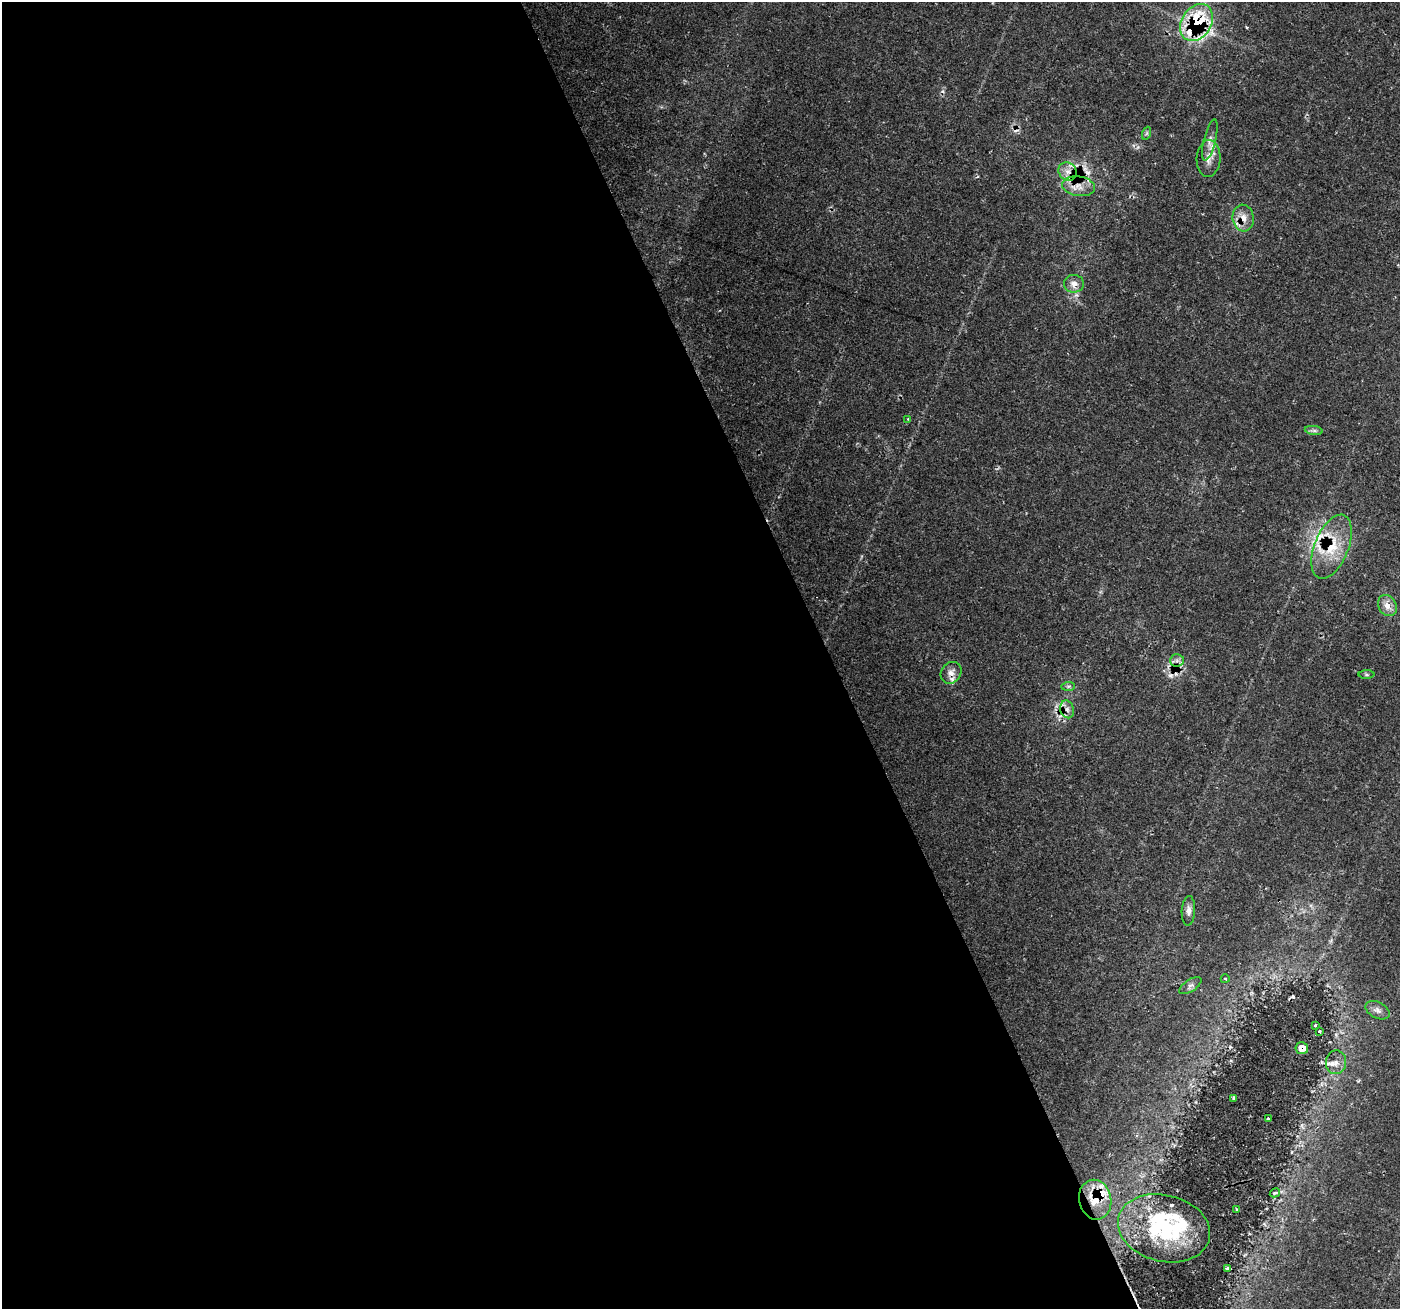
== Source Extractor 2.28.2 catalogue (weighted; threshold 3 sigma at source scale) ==
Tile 9 of 4 x 4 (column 1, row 3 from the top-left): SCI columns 1-1398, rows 1448-2754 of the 5594 x 5449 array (HDU 1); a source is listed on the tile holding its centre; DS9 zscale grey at full resolution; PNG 1402 x 1311 px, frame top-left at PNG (2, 2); each listed source drawn as its Kron ellipse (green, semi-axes under 4 px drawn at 4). Shown black and unused: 59% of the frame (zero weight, under 2 of 3 exposures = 1% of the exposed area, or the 3 px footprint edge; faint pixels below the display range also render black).
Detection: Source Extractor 2.28.2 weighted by HDU 2 'WHT'; one run over the whole footprint, this tile lists its part. Background 0.0408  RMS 0.0038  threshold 0.017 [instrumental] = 3 sigma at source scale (4.5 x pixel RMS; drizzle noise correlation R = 1.50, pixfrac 1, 0.0396/0.0396 arcsec/px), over >= 5 px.
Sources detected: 51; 1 inside a brighter object's white glare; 6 cosmic-ray / hot-pixel residue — neither listed nor drawn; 12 inside a brighter listed object's ellipse — not listed separately; the other 32 listed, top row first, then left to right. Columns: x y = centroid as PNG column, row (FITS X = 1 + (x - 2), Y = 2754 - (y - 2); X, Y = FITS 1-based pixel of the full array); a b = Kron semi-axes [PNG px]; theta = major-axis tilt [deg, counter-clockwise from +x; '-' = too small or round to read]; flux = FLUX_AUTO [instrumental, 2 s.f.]
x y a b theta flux
1197 23 20 15 57 28
1147 133 7 4 71 0.63
1210 140 21 6 76 2.7
1208 159 18 12 86 4.1
1068 171 10 8 -43 2.5
1079 186 16 10 -8 4
1243 218 13 10 -81 4
1074 284 10 9 - 2.8
908 419 4 2 - 0.4
1314 430 9 4 -8 1
1332 547 34 17 68 15
1387 605 11 9 -61 3.3
1177 660 7 6 - 1.2
951 673 11 9 53 2.6
1366 675 8 4 0 0.57
1068 686 7 4 1 0.75
1067 709 9 6 -75 1.8
1188 911 15 6 87 2
1225 979 4 3 - 0.38
1190 986 13 6 33 1.5
1377 1010 13 8 -27 1.9
1315 1025 3 2 - 0.42
1319 1031 3 2 - 0.4
1302 1048 6 6 - 5
1336 1062 12 10 87 2.6
1234 1098 4 3 - 0.59
1268 1119 3 3 - 0.86
1275 1193 5 4 - 0.43
1095 1200 20 16 -78 8.9
1237 1209 3 2 - 0.42
1164 1228 47 33 -14 38
1228 1268 3 3 - 0.5
Overlapping masked pixels (flux is a lower limit): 7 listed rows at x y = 1197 23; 1068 171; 1243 218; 1332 547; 1067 709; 1302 1048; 1095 1200